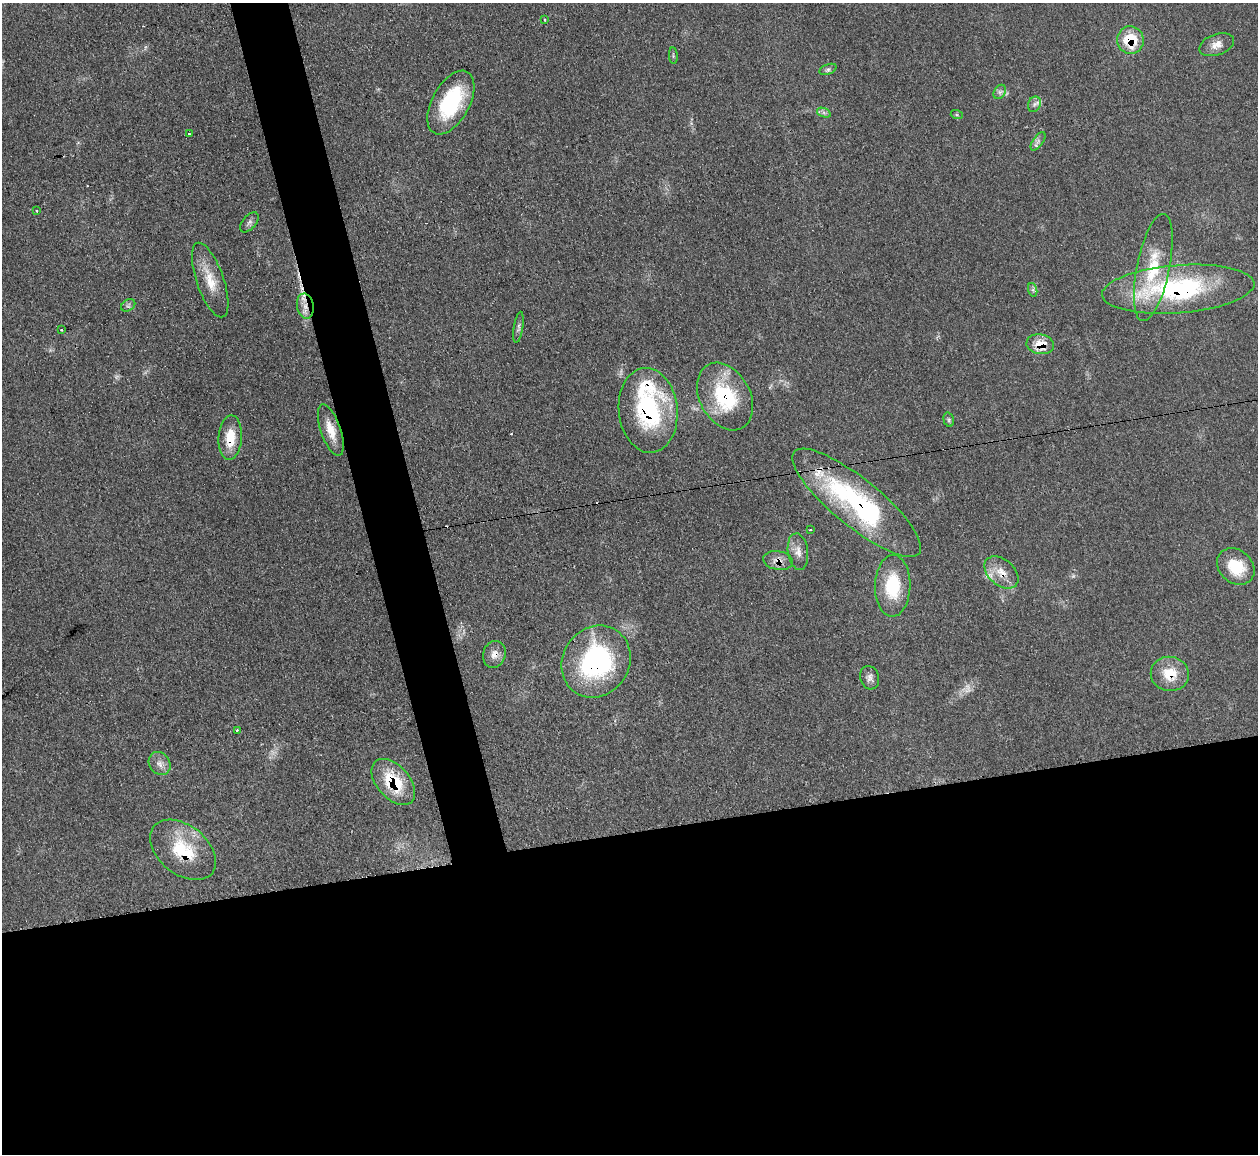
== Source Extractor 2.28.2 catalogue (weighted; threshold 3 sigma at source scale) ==
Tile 15 of 4 x 4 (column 3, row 4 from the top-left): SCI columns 2513-3768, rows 253-1404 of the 5025 x 4997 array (HDU 1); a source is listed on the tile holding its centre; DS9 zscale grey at full resolution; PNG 1260 x 1156 px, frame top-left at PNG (2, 3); each listed source drawn as its Kron ellipse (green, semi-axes under 4 px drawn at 4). Shown black and unused: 31% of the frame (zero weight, under 3 of 4 exposures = <1% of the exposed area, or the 3 px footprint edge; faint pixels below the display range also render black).
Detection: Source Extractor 2.28.2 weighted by HDU 2 'WHT'; one run over the whole footprint, this tile lists its part. Background 0.0431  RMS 0.0056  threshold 0.0251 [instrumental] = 3 sigma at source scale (4.5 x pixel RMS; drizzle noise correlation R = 1.50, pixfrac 1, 0.05/0.05 arcsec/px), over >= 5 px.
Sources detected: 55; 4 too faint to see at this stretch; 5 cosmic-ray / hot-pixel residue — neither listed nor drawn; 3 inside a brighter listed object's ellipse — not listed separately; the other 43 listed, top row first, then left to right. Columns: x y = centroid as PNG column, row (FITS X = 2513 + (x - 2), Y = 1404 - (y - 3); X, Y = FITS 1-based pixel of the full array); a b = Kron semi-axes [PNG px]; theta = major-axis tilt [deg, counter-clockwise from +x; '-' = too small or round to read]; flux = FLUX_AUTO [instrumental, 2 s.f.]
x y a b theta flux
544 19 3 2 - 0.5
1130 40 14 13 - 20
1217 45 18 10 19 5.4
673 56 8 3 -86 0.79
828 69 9 5 22 1.5
1000 92 8 5 60 1.6
451 102 35 18 61 44
1034 104 8 6 67 2
824 113 7 4 -19 1.4
957 115 6 4 -18 0.75
189 134 3 2 - 0.48
1038 141 10 5 55 1.9
36 211 3 3 - 0.94
249 222 12 6 50 1.9
1153 267 54 16 79 29
210 280 39 13 -71 14
1178 289 76 24 4 97
1033 290 7 4 -73 1.2
128 305 8 5 31 1.4
305 306 13 8 -80 5.5
518 327 16 4 81 1.9
61 330 3 2 - 0.99
1040 344 14 10 -9 11
725 396 36 25 -61 42
648 410 42 29 -84 76
949 420 7 5 -74 1.1
331 430 27 10 -71 9.4
230 438 22 11 86 13
857 503 80 23 -39 95
810 530 3 2 - 1.1
798 552 18 10 -81 5
778 561 15 9 -10 5
1236 567 20 16 -41 19
1001 572 19 13 -41 8.2
893 586 31 17 89 26
494 654 14 11 72 4.7
596 662 37 33 57 91
1170 674 19 17 -10 14
870 678 12 9 -75 2.9
237 730 3 3 - 0.88
160 763 12 10 -54 4.1
393 782 27 16 -49 27
183 850 37 24 -38 29
Overlapping masked pixels (flux is a lower limit): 15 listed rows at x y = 1130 40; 1178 289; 305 306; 1040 344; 725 396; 648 410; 230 438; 857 503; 778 561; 1001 572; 494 654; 596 662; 1170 674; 393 782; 183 850